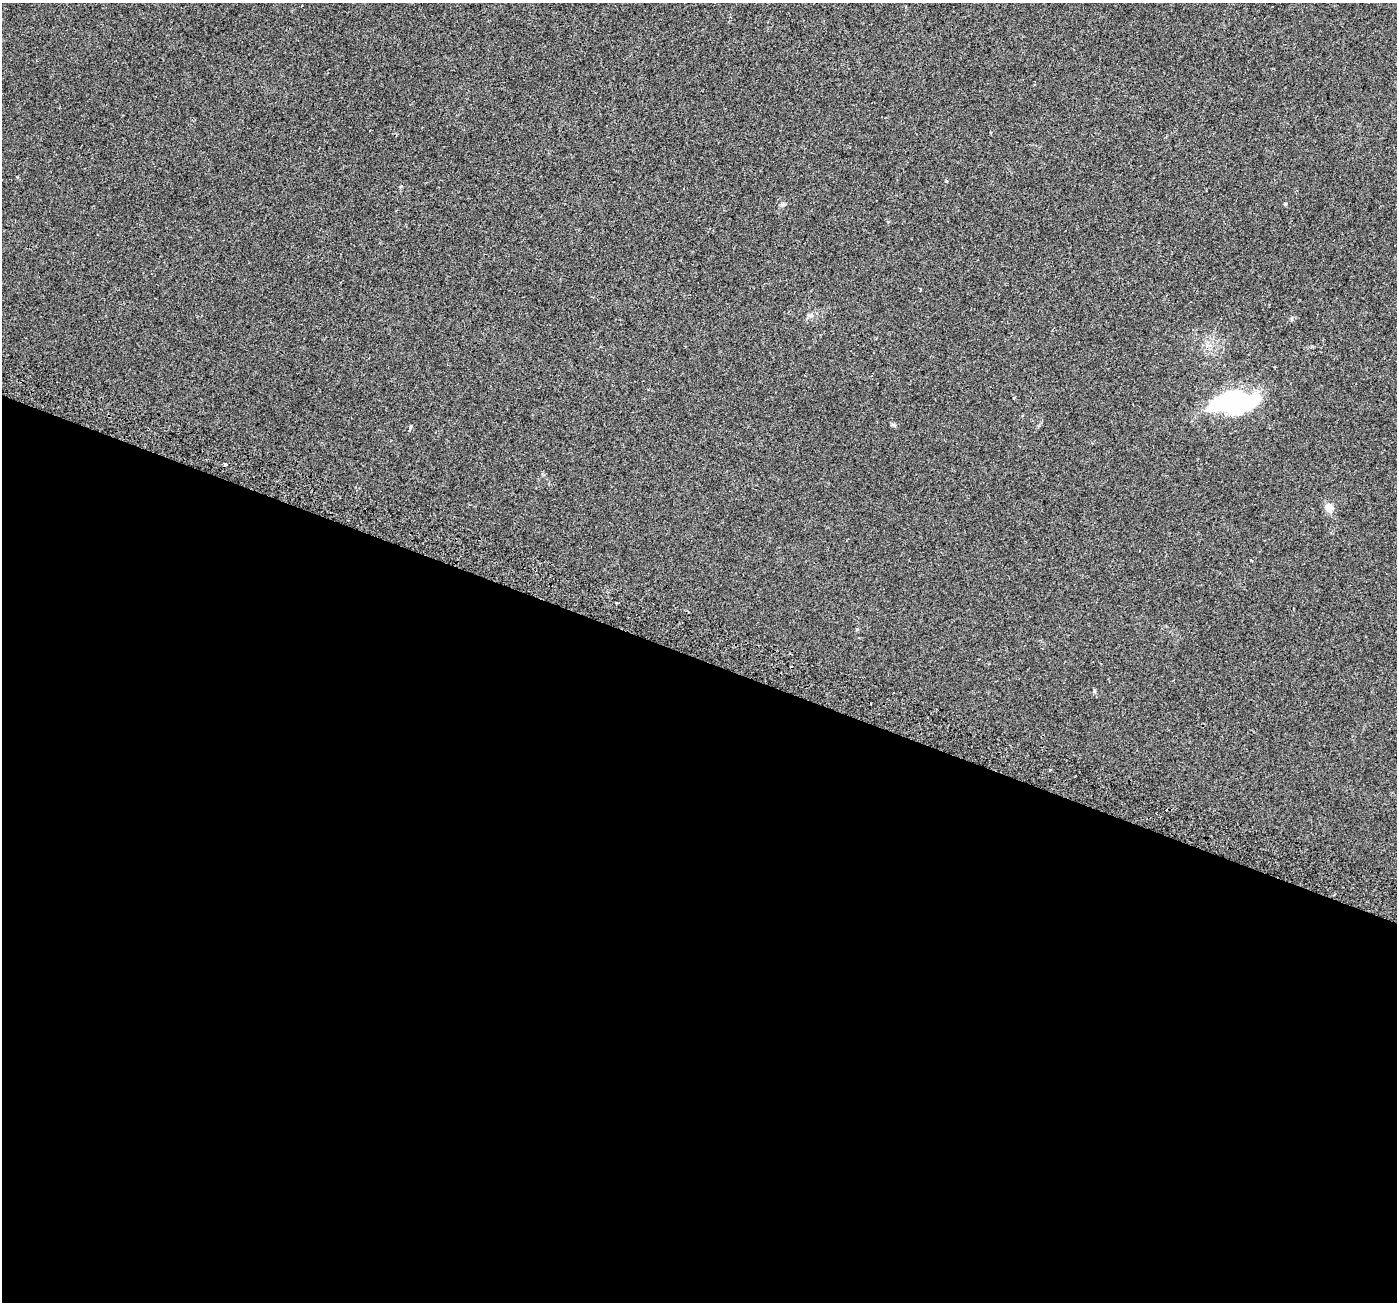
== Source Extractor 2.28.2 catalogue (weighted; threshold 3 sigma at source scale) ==
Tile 14 of 4 x 4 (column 2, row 4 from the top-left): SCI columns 1460-2854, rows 346-1645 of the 5698 x 5829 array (HDU 1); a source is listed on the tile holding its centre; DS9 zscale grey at full resolution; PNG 1399 x 1304 px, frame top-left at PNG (2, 3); no overlay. Shown black and unused: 49% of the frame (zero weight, under 2 of 3 exposures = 4% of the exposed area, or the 3 px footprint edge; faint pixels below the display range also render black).
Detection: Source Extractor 2.28.2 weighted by HDU 2 'WHT'; one run over the whole footprint, this tile lists its part. Background 0.0279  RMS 0.0051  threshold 0.0229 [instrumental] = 3 sigma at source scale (4.5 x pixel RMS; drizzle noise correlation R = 1.50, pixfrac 1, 0.0396/0.0396 arcsec/px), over >= 5 px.
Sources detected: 9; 1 cosmic-ray / hot-pixel residue — not listed; the other 8 listed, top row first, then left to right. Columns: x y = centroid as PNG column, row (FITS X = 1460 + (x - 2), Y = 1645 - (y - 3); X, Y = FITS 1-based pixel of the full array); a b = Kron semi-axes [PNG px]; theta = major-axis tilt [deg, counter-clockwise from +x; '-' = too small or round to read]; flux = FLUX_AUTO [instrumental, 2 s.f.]
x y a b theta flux
946 181 4 3 - 0.44
1285 204 4 4 - 0.66
920 289 4 3 - 0.5
1235 402 40 19 5 76
225 464 3 3 - 1.2
1329 507 5 5 - 14
1251 560 3 2 - 0.66
1050 770 3 2 - 1.4